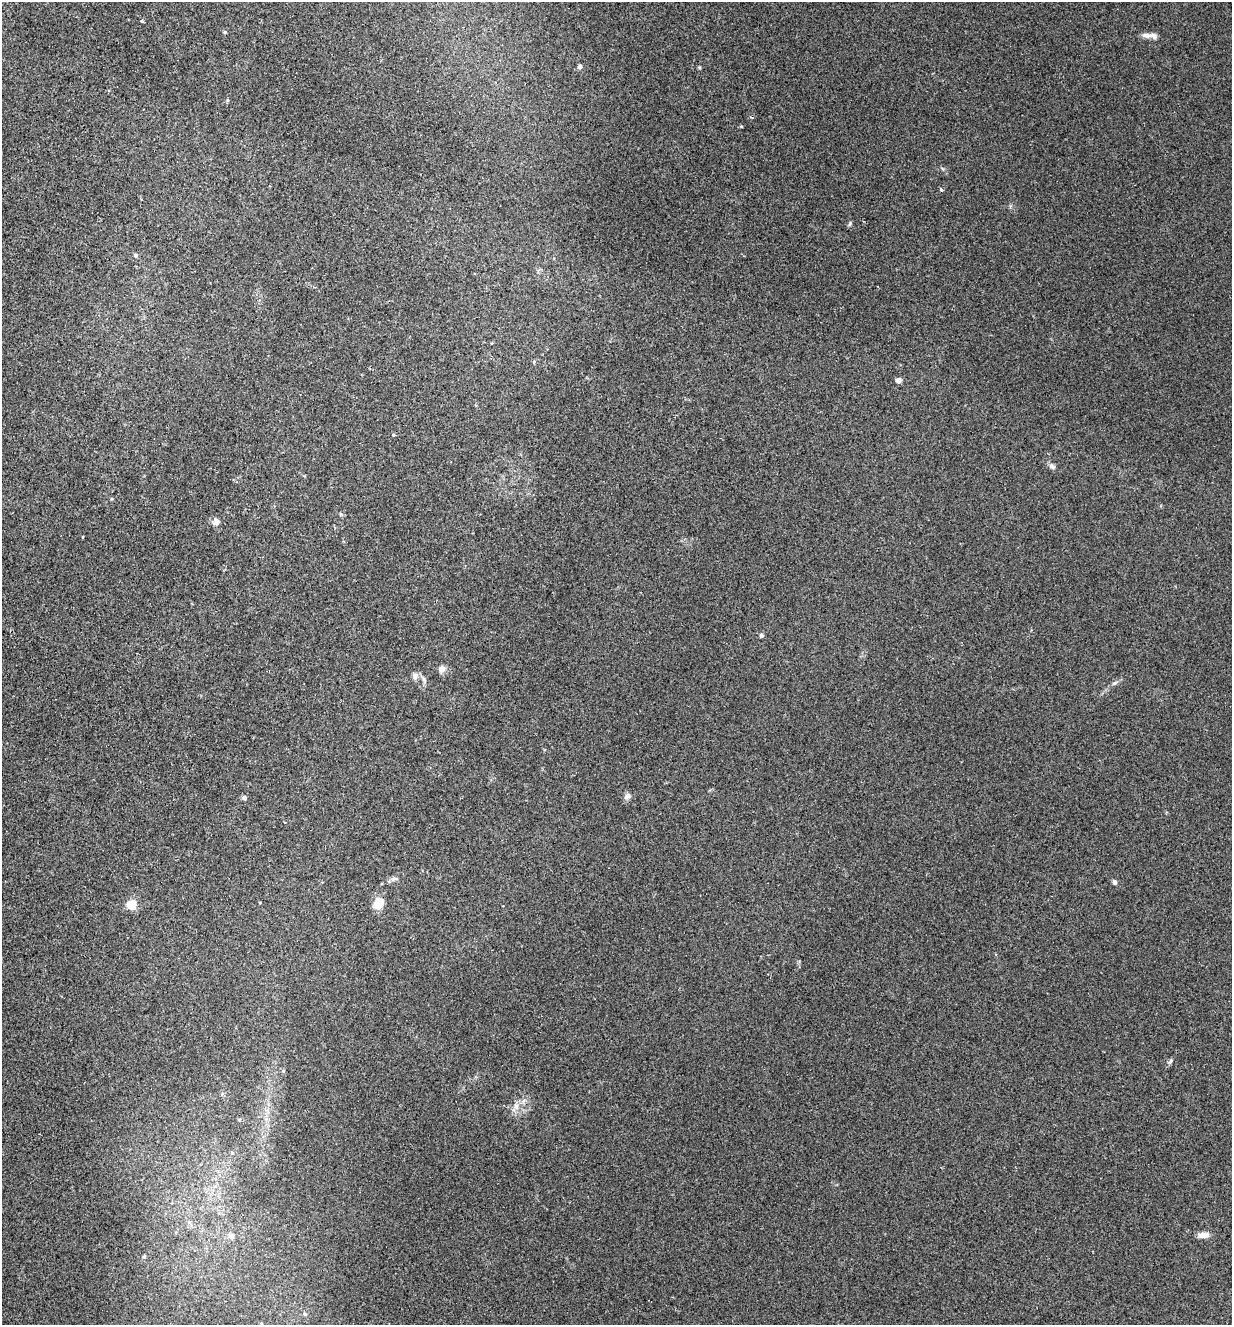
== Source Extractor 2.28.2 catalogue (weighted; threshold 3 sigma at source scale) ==
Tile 11 of 4 x 4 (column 3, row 3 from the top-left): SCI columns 2776-4005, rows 1345-2667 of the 5423 x 5336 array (HDU 1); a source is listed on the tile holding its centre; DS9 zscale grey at full resolution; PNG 1234 x 1327 px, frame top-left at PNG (2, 2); no overlay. Shown black and unused: <1% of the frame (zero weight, under 2 of 3 exposures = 3% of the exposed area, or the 3 px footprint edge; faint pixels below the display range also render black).
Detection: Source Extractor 2.28.2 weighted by HDU 2 'WHT'; one run over the whole footprint, this tile lists its part. Background 0.0241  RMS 0.0062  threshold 0.0281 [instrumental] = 3 sigma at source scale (4.5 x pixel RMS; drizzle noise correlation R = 1.50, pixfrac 1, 0.05/0.05 arcsec/px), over >= 5 px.
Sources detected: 29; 1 inside a brighter listed object's ellipse — not listed separately; the other 28 listed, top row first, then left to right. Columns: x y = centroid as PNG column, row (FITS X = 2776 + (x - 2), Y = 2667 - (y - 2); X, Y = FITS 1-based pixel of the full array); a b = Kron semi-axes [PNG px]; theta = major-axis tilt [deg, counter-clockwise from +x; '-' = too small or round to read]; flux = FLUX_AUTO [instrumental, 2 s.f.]
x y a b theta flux
142 21 3 3 - 2.9
225 32 4 4 - 0.68
1146 35 15 6 -6 3.2
580 66 5 5 - 1.5
941 190 5 3 - 0.64
850 223 6 4 58 0.8
135 255 6 4 -23 0.96
898 380 4 4 - 4.9
393 435 4 3 - 0.58
1052 466 10 6 -39 1.8
216 522 10 10 - 3
761 635 5 5 - 1.4
441 669 8 7 - 3.2
415 676 10 7 -83 2.3
1114 683 8 5 36 1.3
627 796 9 7 40 2.2
244 798 6 5 - 1.5
395 879 12 5 8 1.9
1115 882 5 5 - 1.9
260 902 3 2 - 0.47
379 903 12 9 65 10
131 905 5 5 - 42
524 1101 7 4 45 1.6
516 1106 10 7 -68 3.4
232 1153 5 4 - 0.66
1203 1235 10 6 -1 5.3
231 1236 9 7 -50 2.3
305 1314 5 5 - 1
Unlisted compact peaks at least as high as the median listed source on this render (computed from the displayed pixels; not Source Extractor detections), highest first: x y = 1171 1060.